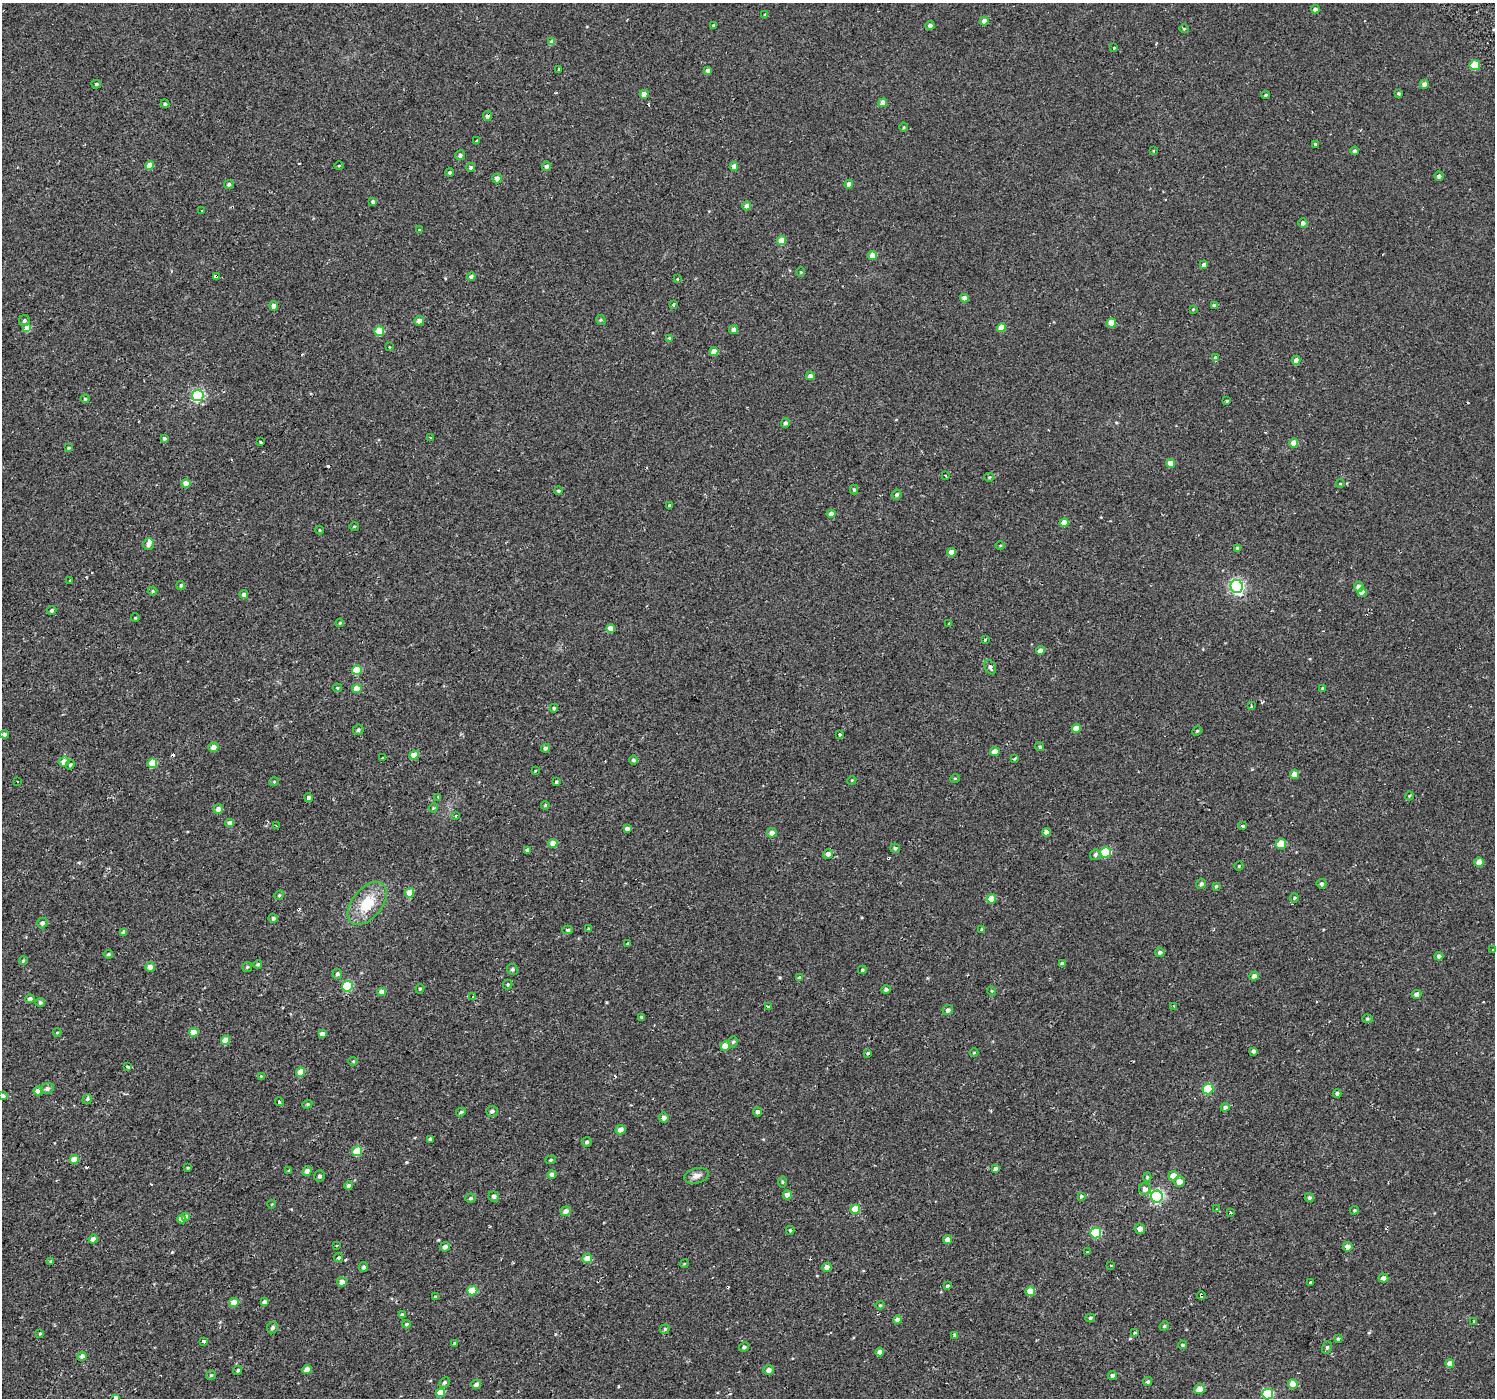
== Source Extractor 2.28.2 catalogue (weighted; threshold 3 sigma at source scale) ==
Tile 7 of 4 x 4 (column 3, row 2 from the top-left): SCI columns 3037-4529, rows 3024-4419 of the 6021 x 5949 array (HDU 1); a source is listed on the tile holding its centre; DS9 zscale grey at full resolution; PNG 1497 x 1400 px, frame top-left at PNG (2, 3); each listed source drawn as its Kron ellipse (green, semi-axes under 4 px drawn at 4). Shown black and unused: <1% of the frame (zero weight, under 2 of 3 exposures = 2% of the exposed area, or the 3 px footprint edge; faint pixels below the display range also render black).
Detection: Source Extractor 2.28.2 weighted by HDU 2 'WHT'; one run over the whole footprint, this tile lists its part. Background 0.00284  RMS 0.0057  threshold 0.0255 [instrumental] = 3 sigma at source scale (4.5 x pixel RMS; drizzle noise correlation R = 1.50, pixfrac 1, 0.0396/0.0396 arcsec/px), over >= 5 px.
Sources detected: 342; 20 cosmic-ray / hot-pixel residue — neither listed nor drawn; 1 inside a brighter listed object's ellipse — not listed separately; the other 321 listed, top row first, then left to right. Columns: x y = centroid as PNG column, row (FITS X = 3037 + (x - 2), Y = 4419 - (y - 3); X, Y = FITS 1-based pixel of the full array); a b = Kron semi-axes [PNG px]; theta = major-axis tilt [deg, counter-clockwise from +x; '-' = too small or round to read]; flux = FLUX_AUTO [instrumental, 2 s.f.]
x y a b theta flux
1315 9 4 4 - 1.7
765 15 4 3 - 1.1
984 21 4 4 - 3.2
714 25 3 3 - 0.82
930 25 4 4 - 1.7
1184 29 4 4 - 0.62
552 42 4 4 - 3.1
1114 48 3 2 - 0.51
1475 65 5 5 - 17
559 69 3 3 - 0.64
708 70 4 4 - 1.9
96 84 4 4 - 0.81
1424 84 4 4 - 2.9
1398 93 4 3 - 0.68
644 94 4 4 - 4.1
1266 95 4 3 - 0.77
883 103 4 4 - 5.4
165 104 4 4 - 1.1
487 116 5 4 - 1.7
904 127 4 3 - 0.51
477 140 3 3 - 1.3
1315 144 3 3 - 0.51
1153 151 3 3 - 0.66
1355 151 4 4 - 1.2
460 155 5 5 - 1.5
150 165 4 4 - 6.8
339 166 5 3 - 0.53
547 166 4 4 - 1.7
471 167 4 4 - 1.2
734 167 4 4 - 3.8
450 172 4 4 - 1
1439 176 4 4 - 1.8
497 179 5 4 - 3.7
229 184 5 4 - 1.2
849 184 4 4 - 2.9
373 202 4 4 - 1.5
747 206 4 4 - 3.4
202 210 3 2 - 1.1
1303 223 5 4 - 1.9
419 230 3 3 - 6.3
782 240 4 4 - 8.6
873 256 4 4 - 6.2
1204 265 4 4 - 2.6
801 272 4 4 - 0.59
216 276 4 3 - 15
471 277 4 4 - 1.9
677 279 3 3 - 1.9
964 298 4 4 - 4
673 305 4 3 - 1.1
1214 305 3 3 - 0.58
274 306 5 4 - 4.1
1193 309 4 4 - 0.48
601 320 5 4 - 0.69
24 321 5 5 - 1.3
419 321 5 4 - 2.8
1111 323 5 4 - 8
27 328 4 4 - 8.1
1001 328 4 4 - 7.8
733 330 4 4 - 3.5
379 331 5 4 - 14
669 338 4 4 - 0.61
389 347 3 3 - 1.7
714 351 4 4 - 6.7
1215 357 4 3 - 3.2
1296 360 4 4 - 2.5
810 376 4 4 - 2.3
198 396 6 5 - 76
85 399 4 4 - 0.99
1227 401 4 3 - 0.69
785 423 5 4 - 1.5
164 438 4 4 - 1
431 438 3 3 - 5
261 442 3 3 - 2.9
1294 443 4 4 - 6.4
68 448 4 3 - 0.57
1170 463 4 4 - 6
945 476 3 3 - 3.5
989 477 5 4 - 0.63
186 484 4 4 - 5.6
1340 484 4 3 - 0.43
854 489 5 4 - 0.93
558 491 4 4 - 0.97
897 495 5 4 - 1.2
670 505 4 3 - 0.97
831 514 4 4 - 3
1064 523 4 4 - 6.2
354 526 5 3 - 0.52
319 530 4 3 - 0.42
149 544 6 5 - 2.3
1000 545 4 3 - 0.52
1237 548 4 3 - 0.85
951 552 4 4 - 5.3
70 580 2 2 - 0.36
181 585 4 3 - 0.64
1237 586 6 6 - 120
1359 587 5 5 - 3.5
152 591 5 4 - 0.74
1362 592 4 4 - 4.9
244 594 4 4 - 2.1
52 611 5 4 - 1.2
135 618 4 3 - 0.42
340 623 4 3 - 0.57
949 624 3 3 - 7.6
611 629 4 4 - 7.5
985 639 4 3 - 1
1040 651 4 4 - 3.7
990 667 7 5 -63 1.7
357 670 5 5 - 16
337 688 5 4 - 0.73
1322 688 4 3 - 0.55
357 689 5 4 - 7.3
1251 706 3 2 - 0.66
554 708 4 4 - 0.88
1076 728 4 4 - 6.7
358 730 5 5 - 1.1
1197 731 5 4 - 0.64
4 734 4 4 - 1.1
840 735 3 3 - 1.7
213 747 5 4 - 3.4
1040 747 4 4 - 0.86
545 748 4 4 - 1.4
995 752 4 4 - 5.6
414 755 5 4 - 6.5
382 758 3 3 - 1.2
1014 759 3 3 - 2.1
633 760 4 4 - 1.2
64 762 5 5 - 4.6
152 763 5 4 - 13
70 765 5 4 - 0.88
535 771 4 3 - 0.4
1295 774 4 4 - 4.9
955 778 5 3 - 0.49
852 780 4 3 - 0.5
17 781 3 2 - 0.55
274 782 5 3 - 0.5
556 782 3 3 - 0.74
1409 796 4 3 - 0.5
438 797 3 3 - 2.2
308 798 4 3 - 3.9
545 805 4 3 - 0.58
433 808 5 3 - 0.53
218 809 5 4 - 3.1
456 816 3 3 - 0.85
230 823 4 4 - 3.7
276 826 3 2 - 0.55
1243 826 3 3 - 2.4
627 829 4 4 - 2.1
1046 832 4 4 - 3.8
772 833 5 4 - 4.3
553 843 4 4 - 6.3
1281 844 5 5 - 15
895 848 5 4 - 1.2
528 850 4 4 - 1.6
1106 852 5 5 - 24
828 854 5 5 - 2.3
1095 854 6 5 - 1.3
1479 862 4 4 - 6.3
1239 866 4 4 - 0.62
1201 884 5 5 - 1.6
1322 884 5 5 - 1.4
1216 886 3 3 - 0.71
410 893 5 4 - 8.1
279 895 5 4 - 0.69
1294 898 5 3 - 0.65
991 899 5 4 - 8.6
367 903 25 15 50 17
273 918 4 4 - 1.4
42 923 5 5 - 1.7
588 929 4 4 - 0.59
982 929 3 3 - 0.98
568 930 5 4 - 1
124 932 4 4 - 2.2
628 944 3 3 - 4.9
1492 950 3 3 - 1.5
1160 952 5 4 - 1.1
108 954 5 4 - 0.85
1439 956 4 4 - 1.8
23 960 4 3 - 0.62
1062 963 4 3 - 1.6
258 964 4 4 - 0.87
150 967 5 4 - 3.5
247 967 5 5 - 0.73
512 969 5 5 - 1.1
862 970 4 3 - 0.77
337 974 5 5 - 1.5
1254 976 4 4 - 2.6
799 978 4 4 - 1.4
508 984 5 5 - 0.8
347 986 5 5 - 29
420 989 5 4 - 0.74
886 989 4 4 - 1.2
992 991 5 3 - 0.48
381 992 4 4 - 4.2
1417 994 5 4 - 2.6
473 997 3 2 - 0.71
30 999 4 4 - 1.9
40 1002 4 4 - 1.1
1174 1006 3 3 - 1.8
768 1007 4 3 - 4.7
948 1010 5 5 - 1.8
641 1017 3 3 - 1.8
1367 1019 5 4 - 0.71
194 1032 4 4 - 8
57 1033 4 3 - 0.47
322 1034 4 4 - 2.5
225 1040 4 4 - 7.4
733 1042 5 4 - 0.9
725 1046 5 4 - 9.1
1253 1051 4 4 - 1.8
867 1053 3 3 - 2.7
974 1053 4 3 - 0.45
353 1061 4 4 - 0.55
127 1066 4 3 - 5.2
301 1072 4 4 - 8.1
261 1076 4 3 - 0.46
47 1089 7 5 23 1.9
1208 1089 5 5 - 26
38 1091 4 4 - 4.6
1337 1093 4 4 - 1.5
3 1096 4 3 - 1.5
87 1099 5 4 - 0.88
279 1102 4 3 - 2
307 1104 5 4 - 0.73
1225 1107 4 4 - 1.8
492 1111 5 5 - 1.5
461 1112 5 4 - 0.78
757 1112 4 4 - 1.6
664 1118 5 4 - 2.3
620 1130 5 4 - 3.8
430 1139 4 4 - 1.1
587 1142 5 4 - 1.2
357 1151 5 5 - 19
74 1160 4 4 - 8.4
551 1160 5 4 - 0.69
188 1168 4 3 - 0.47
995 1169 4 4 - 1.6
289 1170 3 3 - 1.3
307 1171 5 4 - 2.7
552 1174 4 4 - 2.6
319 1176 6 5 - 1.5
696 1176 12 7 15 3.2
1173 1176 5 5 - 7.2
1147 1177 5 4 - 0.77
782 1182 6 4 -89 0.62
1179 1182 5 5 - 4
349 1186 4 4 - 1.4
1145 1189 6 6 - 2.8
787 1195 4 4 - 3.5
494 1196 5 5 - 1.7
1081 1196 4 3 - 0.78
1157 1197 6 6 - 90
471 1198 5 4 - 1.1
1309 1198 4 4 - 1.2
272 1204 4 3 - 0.41
855 1209 5 4 - 12
1217 1209 4 3 - 0.6
1354 1210 5 4 - 0.62
566 1211 5 5 - 3.4
1231 1212 3 3 - 2.9
186 1216 3 3 - 4
182 1219 4 4 - 4.6
1140 1229 5 5 - 3.4
790 1230 4 4 - 0.88
1096 1233 5 5 - 38
93 1239 4 4 - 2.9
947 1240 4 4 - 3.2
337 1246 3 2 - 0.92
445 1247 5 4 - 2.6
1348 1247 5 4 - 3.7
1087 1252 3 3 - 0.99
338 1258 5 4 - 1.2
587 1258 5 4 - 6.7
51 1261 4 3 - 0.6
684 1264 4 3 - 0.52
1111 1266 3 3 - 1.5
364 1267 5 4 - 1.2
827 1267 4 4 - 3.1
1383 1278 5 4 - 2.6
342 1282 5 4 - 4.4
1310 1282 3 2 - 0.68
947 1286 3 3 - 4.9
472 1291 5 5 - 14
1030 1291 5 4 - 11
1201 1295 4 3 - 5
435 1297 4 4 - 0.98
264 1302 4 4 - 2.1
234 1303 5 4 - 7.4
880 1305 4 4 - 0.61
402 1315 4 3 - 0.99
1090 1318 5 4 - 0.94
897 1320 4 4 - 3.7
1474 1321 3 3 - 0.7
406 1324 4 4 - 1.1
1164 1326 5 4 - 0.73
273 1328 6 5 - 1.4
665 1329 5 4 - 0.9
1135 1333 3 3 - 3.1
40 1334 4 3 - 0.59
955 1336 4 4 - 16
1338 1339 4 3 - 0.79
203 1341 4 3 - 7.5
455 1343 4 3 - 0.82
1182 1345 4 3 - 0.84
744 1347 5 4 - 1.2
1327 1347 6 5 - 1.2
880 1352 4 4 - 2.6
82 1356 4 4 - 1.8
1450 1364 4 4 - 4.7
238 1370 5 4 - 0.88
307 1370 5 4 - 5
769 1370 5 5 - 2.6
211 1375 5 5 - 0.84
1112 1375 4 4 - 1.6
1148 1381 5 4 - 0.92
444 1382 5 4 - 1.1
476 1384 5 4 - 2.4
1293 1384 4 4 - 8.1
1199 1389 5 5 - 5.5
440 1393 4 4 - 8.6
1268 1394 5 5 - 36
116 1398 3 3 - 15
Overlapping masked pixels (flux is a lower limit): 4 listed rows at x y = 487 116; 216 276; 1157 1197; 1201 1295
Isophote crosses this tile's border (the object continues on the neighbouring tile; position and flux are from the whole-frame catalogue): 3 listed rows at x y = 3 1096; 1268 1394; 116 1398